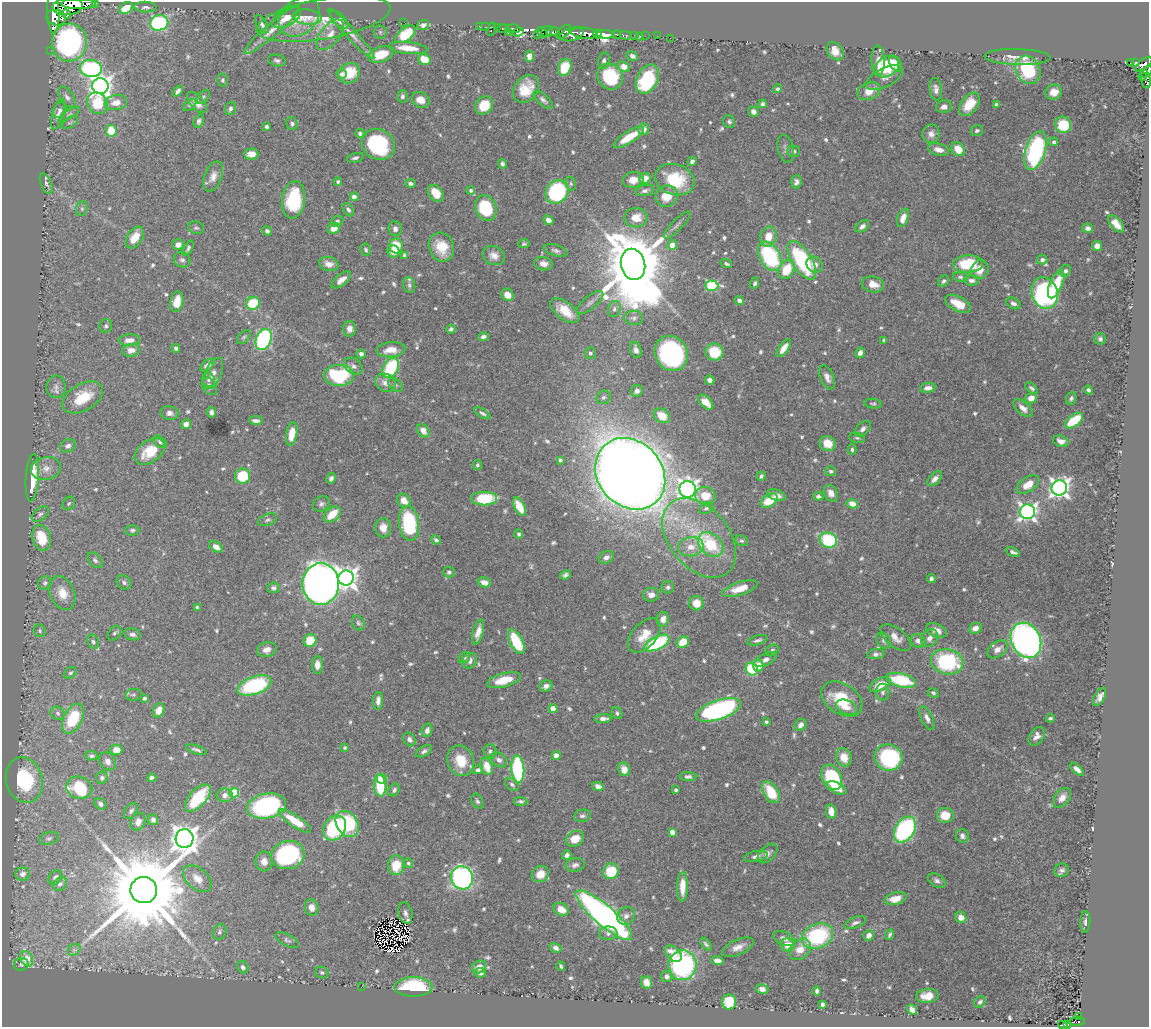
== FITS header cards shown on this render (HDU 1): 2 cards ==
NAXIS1  =                 1147
NAXIS2  =                 1025

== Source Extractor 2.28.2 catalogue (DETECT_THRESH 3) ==
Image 1147 x 1025 px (HDU 1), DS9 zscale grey, 1 PNG px = 1 image px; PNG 1151 x 1029 px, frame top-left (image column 1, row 1025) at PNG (2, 2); each listed source drawn as its Kron ellipse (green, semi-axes under 4 px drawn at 4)
Background 0.703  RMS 0.015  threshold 0.0455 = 3 sigma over >= 5 px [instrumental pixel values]
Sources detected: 713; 7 with non-positive FLUX_AUTO (blend fragments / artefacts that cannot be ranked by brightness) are neither listed nor drawn; of the other 706, the 500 brightest by FLUX_AUTO listed and drawn (206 fainter detections omitted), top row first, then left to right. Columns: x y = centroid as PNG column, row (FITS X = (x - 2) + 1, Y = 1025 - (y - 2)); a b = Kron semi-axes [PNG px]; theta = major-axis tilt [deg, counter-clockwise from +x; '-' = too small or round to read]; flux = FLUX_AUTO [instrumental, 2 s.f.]
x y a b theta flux
95 3 3 3 - 84
78 4 17 5 0 2100
68 6 15 8 6 1600
146 7 11 5 -3 4
126 8 7 5 35 25
53 12 22 6 -88 2400
66 14 5 3 - 260
299 17 23 17 40 16
307 17 14 7 -8 5
56 18 10 7 -20 1700
287 18 16 8 29 15
324 19 68 20 10 41
339 20 11 6 -45 9.4
404 22 2 2 - 51
159 23 9 7 12 170
262 24 10 5 -59 3.8
423 25 6 5 - 5
480 26 3 3 - 32
486 27 2 2 - 9
497 27 3 2 - 24
503 28 6 3 0 34
491 29 7 3 75 45
513 29 7 4 -4 480
272 30 36 6 40 14
380 32 6 6 - 2.2
508 32 3 2 - 60
518 32 5 3 - 400
547 32 6 5 - 270
553 32 7 4 11 480
563 32 8 5 43 310
542 33 6 3 -40 290
584 33 13 5 -8 2200
351 34 33 5 -48 9.7
406 34 12 6 37 47
572 34 12 6 14 980
598 34 5 3 - 360
606 34 9 4 -2 2600
617 34 4 3 - 140
330 35 18 9 50 13
537 35 3 2 - 23
625 35 6 3 -11 220
635 35 3 3 - 24
645 36 2 2 - 8.4
657 36 2 2 - 6.5
639 37 2 2 - 6.3
670 38 2 2 - 8.5
69 43 19 17 84 230
408 48 19 6 -5 20
51 50 2 2 - 8.7
835 51 10 7 -52 11
381 54 13 7 19 30
529 56 5 4 - 7.1
632 56 6 4 -27 4
1017 57 33 8 -1 13
424 59 6 5 - 23
277 60 9 5 -13 3.2
878 60 15 6 -89 8.7
604 61 8 5 79 3.1
1131 62 3 3 - 3
1135 63 4 3 - 74
895 64 8 5 -60 8.6
1144 64 10 4 40 360
565 67 8 6 69 36
624 67 6 5 - 10
887 67 13 9 31 53
91 68 11 8 -7 160
1028 70 14 11 -60 73
1147 72 7 4 54 200
349 73 11 9 32 31
342 74 5 4 - 3.2
610 76 13 12 - 56
1142 76 4 3 - 41
884 78 20 9 27 8.6
647 79 15 10 63 82
1145 79 10 4 -78 230
223 80 6 5 - 2.1
100 86 8 8 - 800
526 89 15 11 53 23
778 89 4 4 - 2.1
936 89 11 6 -82 5.2
178 91 6 4 49 4
869 91 12 8 22 15
1054 92 8 7 - 13
402 96 6 5 - 3.1
67 97 12 6 -55 4.2
203 97 8 5 50 2.2
421 100 9 7 -26 13
543 100 12 5 -41 3.6
197 102 13 6 -49 10
97 103 11 9 -50 46
116 103 11 7 9 12
763 104 4 3 - 3.1
969 104 13 8 53 26
190 105 7 4 37 2.1
484 105 9 8 - 27
996 105 4 4 - 3.6
944 107 8 6 10 5.5
230 108 7 5 74 3.2
60 110 8 6 63 3.2
753 112 5 5 - 4.1
58 114 16 5 74 5.1
69 114 12 4 30 2.7
199 121 7 5 67 3
729 122 6 6 - 2.5
70 123 9 5 32 2.1
292 124 6 5 - 3.1
1063 125 8 8 - 42
267 127 4 3 - 2.7
644 129 6 5 - 6.6
111 131 6 5 - 32
977 131 6 5 - 2.8
360 133 4 4 - 3
931 134 9 8 - 6.4
629 137 17 6 32 24
1054 142 4 4 - 2.1
378 144 17 15 -27 110
785 149 14 7 -78 3.9
958 149 7 6 - 18
938 150 11 6 -14 7.1
1035 150 20 10 73 180
793 151 6 6 - 2.6
251 154 7 5 1 9.5
355 158 8 4 13 2.5
692 161 5 4 - 3.1
502 164 5 4 - 2.8
213 177 16 9 68 9
645 179 6 5 - 13
633 180 10 7 8 14
675 180 20 15 -18 57
338 182 4 4 - 2.3
796 182 6 5 - 3.7
410 183 5 4 - 2.9
46 184 11 5 -68 3.2
571 184 7 5 -75 2
471 190 4 4 - 2
645 191 9 5 13 3.8
557 192 12 10 51 140
436 193 9 6 -51 18
667 196 11 10 - 22
354 197 4 4 - 12
293 200 19 11 83 70
486 208 13 10 -69 57
82 209 7 5 71 2.4
348 210 7 5 -56 2.7
636 218 11 10 - 19
903 218 9 5 68 11
548 220 5 4 - 7.6
337 221 7 5 28 2.5
1116 224 10 5 -49 10
677 225 18 5 46 4.5
862 226 8 5 37 4.4
196 228 8 6 -14 2.4
334 228 6 5 - 11
1088 228 5 4 - 4.6
395 229 7 6 - 4.3
267 231 5 4 - 2.7
135 237 12 7 57 17
768 237 10 8 74 15
178 244 6 5 - 6.1
524 244 5 4 - 2.1
672 245 5 4 - 13
396 246 7 7 - 23
1097 246 5 5 - 7.9
441 247 15 12 -69 24
188 248 8 4 60 2.6
366 250 6 5 - 2.2
393 251 6 6 - 9.1
556 251 12 5 -16 3.7
405 255 4 3 - 3.9
494 255 11 9 -25 7.9
770 256 16 10 -60 110
182 260 8 7 - 3.3
802 260 22 10 -58 120
1042 260 5 5 - 3.2
329 264 10 7 -15 8.3
543 264 9 6 -8 8.2
633 264 16 12 -77 12000
726 264 6 3 -20 2.3
968 264 15 9 2 49
814 265 9 7 -46 6.9
787 269 10 7 60 30
980 269 10 8 66 12
1065 271 6 5 - 3.4
960 277 7 4 -6 2.1
341 280 12 5 38 8.1
972 280 7 5 -5 3.8
944 281 6 5 - 2.7
755 283 6 4 68 2.6
873 284 11 8 -13 13
1056 284 15 6 67 33
409 285 8 6 -78 2.9
712 286 6 5 - 84
1045 293 16 12 -70 190
507 295 6 5 - 11
739 300 5 4 - 3.7
177 302 10 6 79 14
253 303 7 6 - 38
590 303 16 6 39 5
1013 303 7 5 -28 4
958 304 14 7 -26 18
614 309 8 6 78 3.3
565 311 17 8 -37 23
634 318 9 7 -1 3.9
106 326 7 6 - 2.8
349 329 8 6 -89 5.5
451 329 4 4 - 2.6
244 337 8 5 47 2
483 337 5 4 - 4
264 339 11 7 69 200
1100 339 5 5 - 2.7
129 340 11 5 5 7.3
884 340 4 3 - 2.1
176 348 4 4 - 3
784 348 10 5 54 11
131 350 9 6 9 7.7
391 350 14 7 6 16
636 350 8 5 -72 4.5
714 352 9 8 - 34
590 353 6 5 - 2.9
671 353 18 16 -57 200
860 353 5 4 - 4.7
361 354 4 4 - 3.6
207 365 8 5 41 5.7
353 366 10 7 -39 4.8
391 368 11 7 61 78
213 373 16 8 68 7.8
339 375 15 10 1 98
827 377 13 6 -67 6.4
208 380 7 6 - 3.2
710 380 5 4 - 4.7
385 383 10 9 - 8.9
395 385 8 5 -40 2.2
210 386 9 6 -57 4.4
56 387 11 9 -89 5.8
928 388 8 5 8 6
1032 388 7 4 -38 2.4
1088 390 4 3 - 2.4
637 391 6 5 - 4.2
83 397 22 13 30 36
603 397 7 6 - 3
1031 398 6 5 - 8.4
1071 398 6 5 - 2.4
706 402 9 5 -44 12
873 404 8 5 -8 2.1
1023 408 11 6 -40 7.5
211 412 5 4 - 3.2
169 413 9 7 -12 4.9
482 413 9 4 -32 2.6
662 416 9 6 -35 20
256 421 7 3 -6 3.7
1074 421 10 5 36 39
186 424 5 4 - 8.2
863 429 9 6 44 4.2
423 431 7 5 -49 8.2
292 434 12 5 81 19
857 438 8 5 -9 2.2
1061 441 8 5 -17 7
160 442 8 5 -40 2.5
828 444 8 7 - 16
68 446 8 6 23 4.7
852 450 5 4 - 2.2
150 451 17 10 37 28
560 460 4 3 - 2.8
477 465 5 4 - 2.3
46 468 15 11 12 11
831 471 5 5 - 2.4
630 474 38 32 -48 3400
242 476 7 7 - 46
761 476 5 4 - 2.3
32 478 24 6 86 40
331 478 5 4 - 3.4
935 479 9 5 46 5.8
1028 484 12 7 33 18
1059 488 8 7 - 600
688 489 8 8 - 630
831 493 9 6 -59 6.8
776 495 9 5 -19 7.3
705 496 10 9 - 18
818 496 5 4 - 2.9
484 498 13 7 1 61
404 501 7 6 - 12
769 501 9 6 34 29
69 503 7 5 55 2.2
321 504 8 7 - 3.6
852 504 6 4 -14 13
519 507 10 5 -62 24
706 508 7 5 28 2.6
1027 512 7 7 - 450
40 514 10 6 37 3.5
332 514 9 6 38 25
268 520 10 5 23 3.1
409 523 17 10 -83 100
383 528 9 8 - 11
132 530 7 5 2 2.9
519 534 4 4 - 2.4
42 538 13 9 -73 39
699 538 45 30 -50 88
436 540 5 3 - 2.6
828 540 9 7 -23 65
742 541 6 5 - 2
711 544 14 10 -42 55
216 547 7 5 -37 7.1
691 547 13 9 8 13
1013 552 7 3 -23 3.8
606 557 8 6 25 4.8
95 560 9 6 -47 3.2
449 572 6 5 - 2.8
565 575 5 4 - 3.1
346 578 8 7 - 820
931 579 4 4 - 3
124 582 8 6 -34 2.9
484 582 7 4 -18 8.9
45 583 7 6 - 2.8
321 584 21 18 90 1000
668 587 6 6 - 2.5
273 588 6 5 - 4.1
740 589 18 6 18 17
62 593 18 12 -66 19
651 595 8 6 9 6.1
696 603 7 7 - 14
197 607 4 3 - 2.4
663 619 7 6 - 7.5
358 623 8 6 -59 2.3
975 628 6 5 - 7.4
937 630 11 6 -22 8.6
40 631 6 6 - 2
478 632 13 5 75 9.1
114 633 8 5 53 2.6
132 634 8 6 -12 3.6
644 635 20 12 49 20
896 637 18 9 -39 9.5
930 638 10 7 51 6.1
310 640 6 6 - 26
758 640 10 4 16 3.1
1026 640 18 14 -63 510
884 641 9 6 -54 3.3
918 641 7 6 - 5.4
93 642 7 5 -69 2.5
516 642 13 6 -63 57
683 642 6 5 - 24
657 643 13 6 26 110
998 649 11 7 37 10
267 650 10 7 15 7
772 650 7 5 30 3.1
876 654 8 5 6 4
464 658 6 5 - 2
766 660 12 5 25 6.9
470 661 8 7 - 5.2
947 662 16 12 -12 100
317 665 9 5 -90 6.9
758 666 6 5 - 12
752 669 7 5 -54 61
70 673 7 5 37 2.1
504 680 17 7 15 24
901 680 15 7 -13 62
254 685 17 9 19 110
880 685 11 6 26 20
546 686 6 5 - 5
882 692 8 7 - 3.1
933 693 6 4 -28 2
133 695 8 6 11 2.3
1100 697 10 5 61 6.2
144 698 3 3 - 2.9
842 699 22 15 -33 43
378 701 9 5 85 6
846 707 11 7 -22 7.5
553 709 4 4 - 19
159 710 7 5 67 12
718 710 23 9 19 250
58 713 7 6 - 3.3
617 713 6 5 - 2.1
927 718 13 5 -64 5.6
1050 718 4 3 - 2.1
73 719 16 9 63 55
603 719 8 4 5 6.1
766 722 3 3 - 2.1
801 725 6 5 - 5.6
427 730 7 5 72 4.6
1037 736 10 7 55 6.6
409 739 7 5 -57 3.8
345 748 3 3 - 2.1
116 750 6 5 - 14
196 750 11 3 -19 3.1
424 751 9 5 30 3.2
490 752 7 6 - 3.5
556 755 4 4 - 15
91 756 6 4 -5 2.9
844 757 9 7 -70 15
888 757 14 13 - 120
499 760 9 6 -34 5
108 761 9 8 - 5.5
461 761 15 13 -65 24
487 766 9 6 -72 17
518 769 14 6 -86 130
624 769 7 6 - 11
1077 769 8 4 -43 5.6
478 770 5 4 - 3.4
688 777 8 4 -3 3.7
832 777 13 9 -61 80
102 778 6 5 - 3
152 778 5 4 - 3.9
382 779 5 5 - 29
24 780 23 18 -75 75
512 785 8 5 -41 2.7
380 786 11 6 -85 47
598 786 6 4 -15 6.6
79 788 13 11 -15 69
837 788 10 5 -25 11
394 790 6 5 - 3
676 790 4 3 - 2.1
771 792 12 7 -57 36
234 793 5 5 - 64
225 795 8 6 -2 5.9
198 798 17 8 48 64
1062 798 11 7 49 9.2
477 801 8 5 -63 2.6
521 801 6 4 -1 2.5
100 804 6 5 - 4.1
266 806 19 12 11 190
131 811 9 5 52 2.8
831 812 7 5 -80 11
582 816 8 6 9 3.3
945 816 9 8 - 17
153 820 5 5 - 4.8
295 821 19 6 -34 28
138 822 9 7 66 8.5
347 824 14 10 -56 84
335 828 13 10 53 110
905 830 14 9 58 180
672 832 4 4 - 10
962 836 7 6 - 4
49 838 10 6 16 3.2
184 839 9 9 - 1400
575 839 9 7 28 18
768 853 12 7 44 5.5
288 855 17 14 15 170
567 855 5 4 - 4.5
756 856 12 5 12 4.5
264 861 10 8 90 7.4
408 863 4 4 - 2.3
396 865 10 8 83 27
575 865 9 7 12 4.4
1062 870 7 6 - 4
611 871 8 7 - 46
23 874 7 6 - 6.5
540 874 9 7 31 14
55 877 8 6 51 4.1
462 878 12 11 - 370
197 879 16 10 -40 12
937 881 9 6 -31 4.1
60 884 8 6 40 3.1
682 887 15 5 89 17
144 890 13 13 - 22000
895 899 11 6 14 12
312 907 8 6 -76 7.7
561 909 8 6 -27 13
405 913 11 7 -77 4.5
604 915 36 10 -41 570
626 916 9 8 - 5.5
961 917 6 5 - 9.8
1085 922 11 5 87 3.4
855 923 11 5 22 3.6
219 932 8 6 63 3
608 933 9 7 1 4.1
890 934 6 4 64 2.2
869 935 5 5 - 5.3
817 936 16 12 23 96
784 938 11 6 -26 4.8
287 940 13 6 -28 3.3
706 944 7 4 -49 2.5
787 945 7 6 - 16
738 947 17 7 24 9.1
556 948 6 4 -29 4.2
800 949 12 9 42 15
74 950 7 5 43 2.5
673 954 10 6 -44 16
27 959 8 6 -60 23
717 961 6 4 -11 6.8
21 964 7 6 - 2.1
682 965 15 14 - 200
561 966 5 3 - 2.1
243 967 6 5 - 4.1
479 967 7 6 - 9.6
322 972 6 5 - 2.4
480 973 5 5 - 4.2
667 976 6 5 - 4.3
647 982 6 5 - 9.6
361 987 3 2 - 18
413 987 19 10 0 85
762 989 6 5 - 5.1
817 991 5 3 - 3.3
927 996 11 7 6 13
729 1002 7 7 - 33
980 1002 6 5 - 2.5
822 1004 4 3 - 3.5
912 1010 5 4 - 7.4
1079 1017 3 2 - 5.9
1077 1022 8 3 3 22
1063 1025 5 2 - 14
1067 1025 4 3 - 54
At the frame edge (FLAGS 8, measured only in part): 4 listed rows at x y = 95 3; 78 4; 1147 72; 1067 1025
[206 fainter detections neither listed nor drawn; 7 non-positive-flux detections neither listed nor drawn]